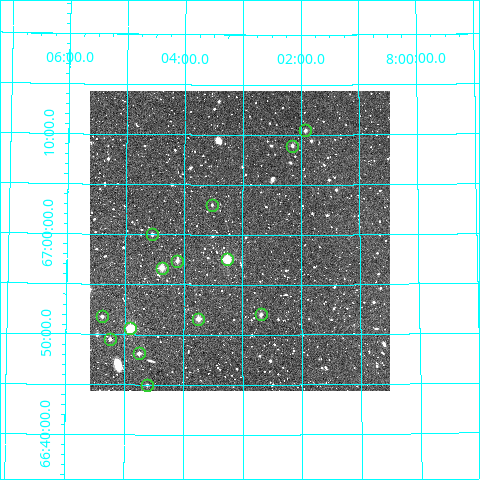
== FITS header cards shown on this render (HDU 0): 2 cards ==
NAXIS1  =                  300
NAXIS2  =                  300

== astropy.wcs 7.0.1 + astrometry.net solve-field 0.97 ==
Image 300 x 300 px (HDU 0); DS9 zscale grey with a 90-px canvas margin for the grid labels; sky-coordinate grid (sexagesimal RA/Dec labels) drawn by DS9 from the SOLVED WCS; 14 Tycho-2 reference stars matched to detected sources circled (green)
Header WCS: RA---TAN/DEC--TAN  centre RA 08:03:03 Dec +66:59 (120.76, +66.99 deg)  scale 6 arcsec/px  FOV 30.0' x 30.0'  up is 0 deg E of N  parity normal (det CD < 0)
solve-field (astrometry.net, Tycho-2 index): VERIFIED the header's WCS against the Tycho-2 star catalogue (verified at 2 index scales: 7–14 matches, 0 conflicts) and refined it, rather than solving blind
Solved WCS: RA---TAN-SIP/DEC--TAN-SIP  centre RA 08:03:03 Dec +66:59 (120.76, +66.99 deg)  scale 6.01 arcsec/px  FOV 30.0' x 30.0'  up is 0 deg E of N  parity normal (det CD < 0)
The solver's refit moves the header's centre by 1.4 arcsec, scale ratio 1.001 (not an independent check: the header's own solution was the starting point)
Tycho-2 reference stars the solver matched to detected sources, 14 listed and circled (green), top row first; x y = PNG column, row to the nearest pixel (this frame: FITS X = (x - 90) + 1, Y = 300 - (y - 91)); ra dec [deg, ICRS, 3 dp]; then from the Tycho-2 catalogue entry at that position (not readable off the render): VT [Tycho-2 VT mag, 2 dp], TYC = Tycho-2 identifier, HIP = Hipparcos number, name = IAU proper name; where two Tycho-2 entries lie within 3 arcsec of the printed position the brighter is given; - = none
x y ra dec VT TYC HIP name
305 130 120.480 +67.174 11.46 4132-753-1 - -
292 146 120.536 +67.149 11.84 4132-272-1 - -
212 205 120.881 +67.050 12.21 4132-1175-1 - -
152 234 121.136 +67.000 11.59 4132-1376-1 - -
227 259 120.816 +66.959 9.30 4132-332-1 - -
177 261 121.029 +66.957 11.25 4132-999-1 - -
162 268 121.094 +66.945 10.27 4132-852-1 - -
261 314 120.672 +66.867 11.48 4132-1010-1 - -
102 316 121.347 +66.863 11.60 4132-593-1 - -
198 319 120.937 +66.860 10.60 4132-1272-1 - -
130 328 121.226 +66.844 9.24 4132-1252-1 - -
110 339 121.312 +66.825 11.49 4132-577-1 - -
139 353 121.188 +66.802 11.14 4132-615-1 - -
147 385 121.154 +66.749 11.55 4132-895-1 - -